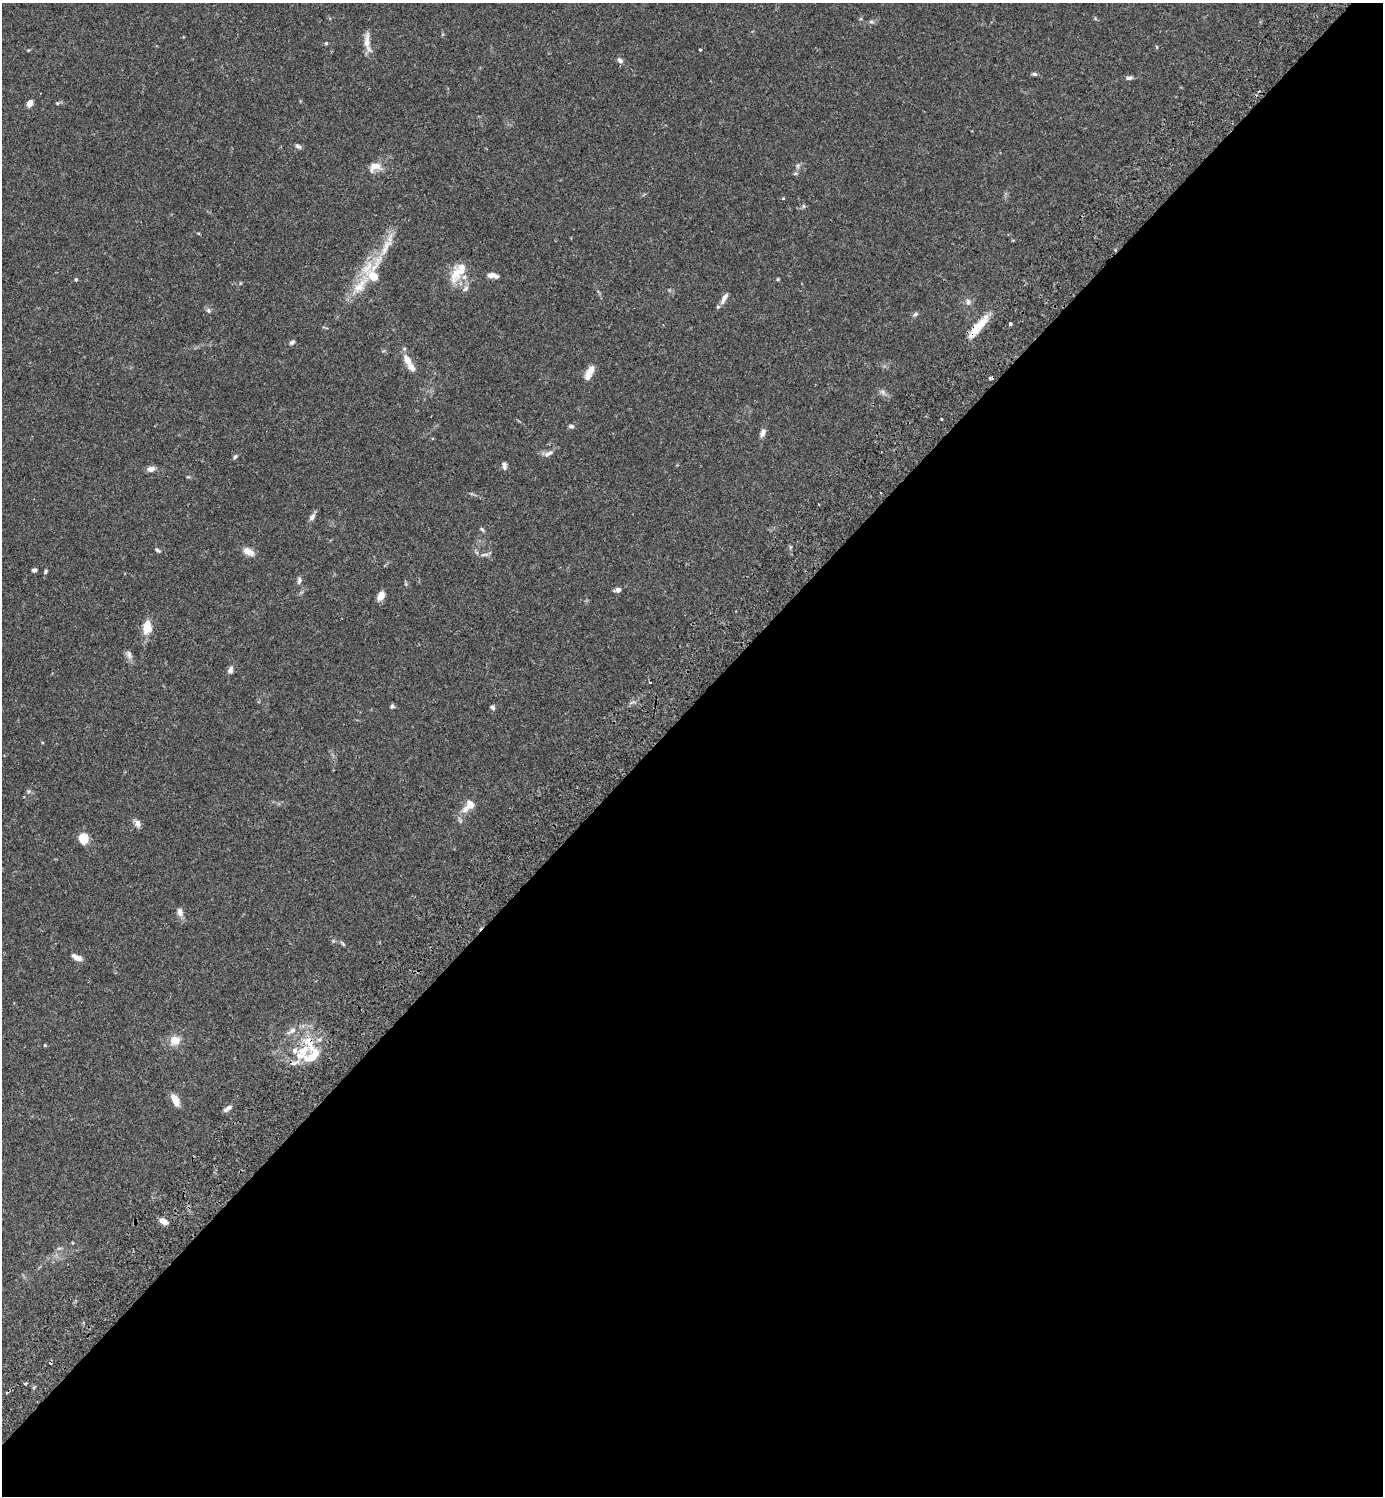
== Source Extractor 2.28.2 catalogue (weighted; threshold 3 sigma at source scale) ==
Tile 15 of 4 x 4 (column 3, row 4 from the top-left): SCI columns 3106-4486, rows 45-1538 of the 6070 x 6069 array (HDU 1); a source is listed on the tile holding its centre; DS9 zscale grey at full resolution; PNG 1385 x 1498 px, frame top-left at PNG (2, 3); no overlay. Shown black and unused: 53% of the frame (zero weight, under 2 of 3 exposures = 3% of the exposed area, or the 3 px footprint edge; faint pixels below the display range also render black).
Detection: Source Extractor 2.28.2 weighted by HDU 2 'WHT'; one run over the whole footprint, this tile lists its part. Background 0.091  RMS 0.0057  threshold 0.0255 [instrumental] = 3 sigma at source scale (4.5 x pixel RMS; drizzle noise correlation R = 1.50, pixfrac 1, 0.05/0.05 arcsec/px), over >= 5 px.
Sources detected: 81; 3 cosmic-ray / hot-pixel residue — not listed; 12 inside a brighter listed object's ellipse — not listed separately; the other 66 listed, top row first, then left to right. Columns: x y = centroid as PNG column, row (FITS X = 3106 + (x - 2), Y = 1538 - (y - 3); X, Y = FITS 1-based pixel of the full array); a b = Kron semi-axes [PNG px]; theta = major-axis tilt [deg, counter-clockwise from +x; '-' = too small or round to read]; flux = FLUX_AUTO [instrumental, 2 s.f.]
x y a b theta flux
871 22 7 5 -19 1.1
367 42 29 8 -82 5.5
326 43 5 5 - 0.62
1157 47 5 3 - 0.57
700 50 3 2 - 0.5
620 60 8 6 -43 1.7
1034 74 6 4 -3 1.1
1129 78 9 5 10 1.5
30 103 6 5 - 4
57 103 5 4 - 0.59
298 146 8 5 -35 1.5
798 166 7 4 89 1
375 167 18 11 24 6.1
783 198 3 3 - 0.65
461 271 25 12 76 9
373 273 35 21 -88 23
493 275 12 5 -14 3.3
778 279 5 4 - 0.54
76 280 4 4 - 0.86
724 298 16 6 63 3.4
968 302 9 6 -90 1.8
208 310 7 5 -87 1.2
915 314 8 5 28 1.1
1010 324 3 3 - 1.5
978 327 34 8 50 13
292 342 8 5 38 1.1
407 360 9 6 -56 5.7
590 370 16 7 55 5.3
883 392 8 5 -46 1.6
519 421 4 3 - 0.54
571 426 6 5 - 1.4
763 433 10 6 69 2.4
548 454 16 6 30 2.4
235 457 6 4 47 1.1
504 465 9 5 -88 1.8
151 469 10 6 10 2.9
312 517 9 6 53 2.1
482 529 7 4 -40 0.85
158 550 7 4 -36 0.96
248 551 15 8 -27 4.4
484 554 15 4 1 1.8
34 570 5 5 - 1.3
46 571 5 5 - 0.83
299 580 9 6 90 1.6
618 590 5 4 - 3.1
381 596 9 6 60 5.1
147 627 16 10 83 8.4
129 654 14 7 -74 2.4
230 670 9 6 63 2.2
392 706 6 5 - 1.1
492 707 6 5 - 1.2
29 791 6 5 - 0.94
470 805 9 8 - 5.3
137 823 10 8 -64 2.5
83 838 11 9 -75 8.8
180 912 11 7 -77 2.9
333 941 6 5 - 0.81
77 957 13 6 -25 3.3
292 1031 15 7 30 3.6
175 1040 12 11 - 6.2
45 1045 5 3 - 0.43
312 1055 30 19 47 17
175 1100 17 8 -62 4.7
228 1108 11 5 35 2.4
163 1221 10 6 -30 3.3
59 1248 7 4 19 0.94
Overlapping masked pixels (flux is a lower limit): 1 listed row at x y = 978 327